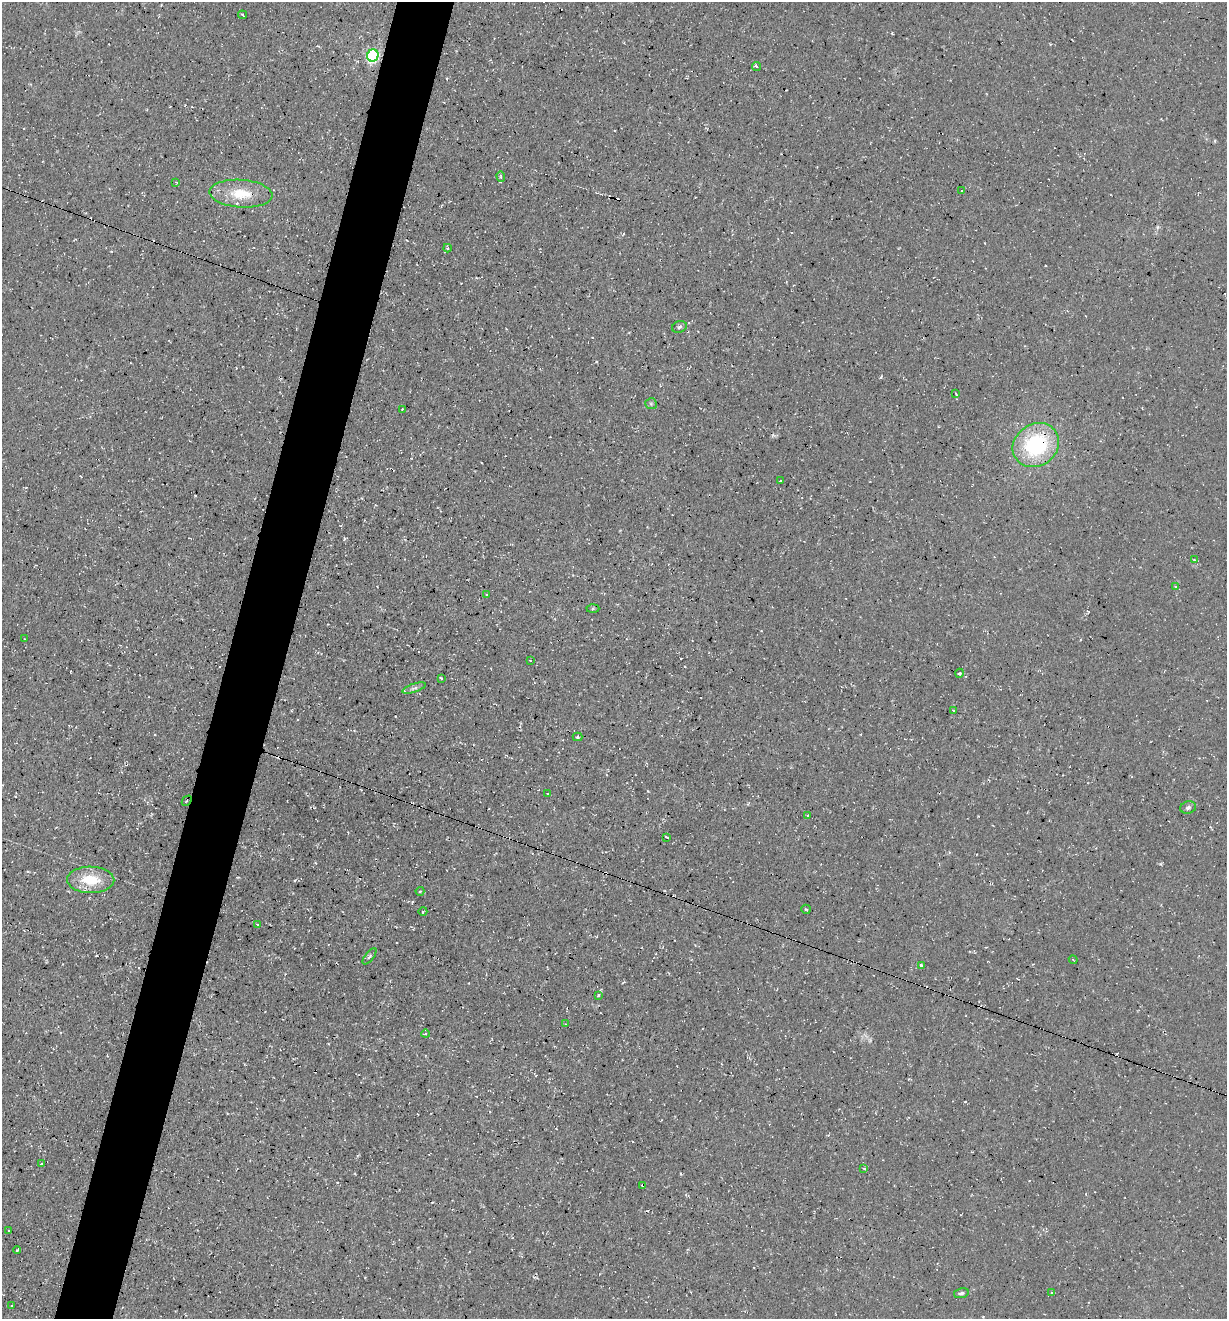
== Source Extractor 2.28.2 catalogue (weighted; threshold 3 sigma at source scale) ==
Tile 7 of 4 x 4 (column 3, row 2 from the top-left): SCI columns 2587-3811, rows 2638-3954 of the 5290 x 5272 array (HDU 1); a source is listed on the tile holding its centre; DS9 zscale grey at full resolution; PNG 1229 x 1321 px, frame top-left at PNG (2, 2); each listed source drawn as its Kron ellipse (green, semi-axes under 4 px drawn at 4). Shown black and unused: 5% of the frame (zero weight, under 3 of 4 exposures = <1% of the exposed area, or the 3 px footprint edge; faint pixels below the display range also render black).
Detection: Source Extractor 2.28.2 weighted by HDU 2 'WHT'; one run over the whole footprint, this tile lists its part. Background 0.0861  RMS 0.0059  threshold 0.0264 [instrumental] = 3 sigma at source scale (4.5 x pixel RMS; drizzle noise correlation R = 1.50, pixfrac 1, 0.05/0.05 arcsec/px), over >= 5 px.
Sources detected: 65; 1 too faint to see at this stretch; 14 cosmic-ray / hot-pixel residue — neither listed nor drawn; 1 inside a brighter listed object's ellipse — not listed separately; the other 49 listed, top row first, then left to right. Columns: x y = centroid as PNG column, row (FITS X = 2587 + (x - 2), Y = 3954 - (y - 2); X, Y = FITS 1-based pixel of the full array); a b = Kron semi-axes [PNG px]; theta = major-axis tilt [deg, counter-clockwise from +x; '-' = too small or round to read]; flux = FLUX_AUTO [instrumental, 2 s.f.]
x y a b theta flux
243 15 4 2 - 0.57
373 55 6 5 - 120
756 66 5 3 - 1.7
501 177 5 4 - 0.95
176 182 3 3 - 0.78
962 191 3 2 - 0.39
241 194 31 14 -4 17
447 248 4 4 - 0.73
679 327 8 5 19 1.3
956 394 4 2 - 0.44
651 404 6 5 - 0.94
402 409 2 2 - 0.34
1036 445 24 21 34 55
780 481 3 2 - 0.45
1194 560 3 3 - 0.63
1175 587 4 2 - 0.4
487 595 3 2 - 0.72
593 609 6 4 2 0.76
24 639 3 2 - 0.32
530 660 3 2 - 0.29
960 673 4 3 - 0.75
441 678 4 3 - 0.75
414 688 12 4 18 1.9
953 710 3 2 - 0.63
577 737 5 4 - 0.69
547 793 2 2 - 0.54
187 801 6 2 47 0.55
1188 808 8 6 15 1.4
808 816 4 3 - 1
667 837 3 2 - 0.92
91 880 23 13 -1 18
420 891 4 4 - 0.61
806 909 5 2 - 0.57
423 911 4 3 - 0.47
257 924 3 2 - 0.51
370 956 10 4 52 1.3
1073 960 4 2 - 0.43
921 965 3 3 - 1.1
598 995 4 3 - 0.68
565 1024 3 3 - 0.43
425 1034 4 3 - 0.73
41 1164 3 2 - 0.67
864 1169 4 2 - 0.58
643 1185 4 3 - 0.92
9 1230 3 3 - 2
17 1250 4 2 - 0.85
961 1293 7 5 12 1.3
1052 1293 3 3 - 0.76
11 1306 2 2 - 0.68
Overlapping masked pixels (flux is a lower limit): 3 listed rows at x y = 1036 445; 187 801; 643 1185
Unlisted compact peaks at least as high as the median listed source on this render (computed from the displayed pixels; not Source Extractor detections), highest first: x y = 881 377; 1160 864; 892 33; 344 539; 596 362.